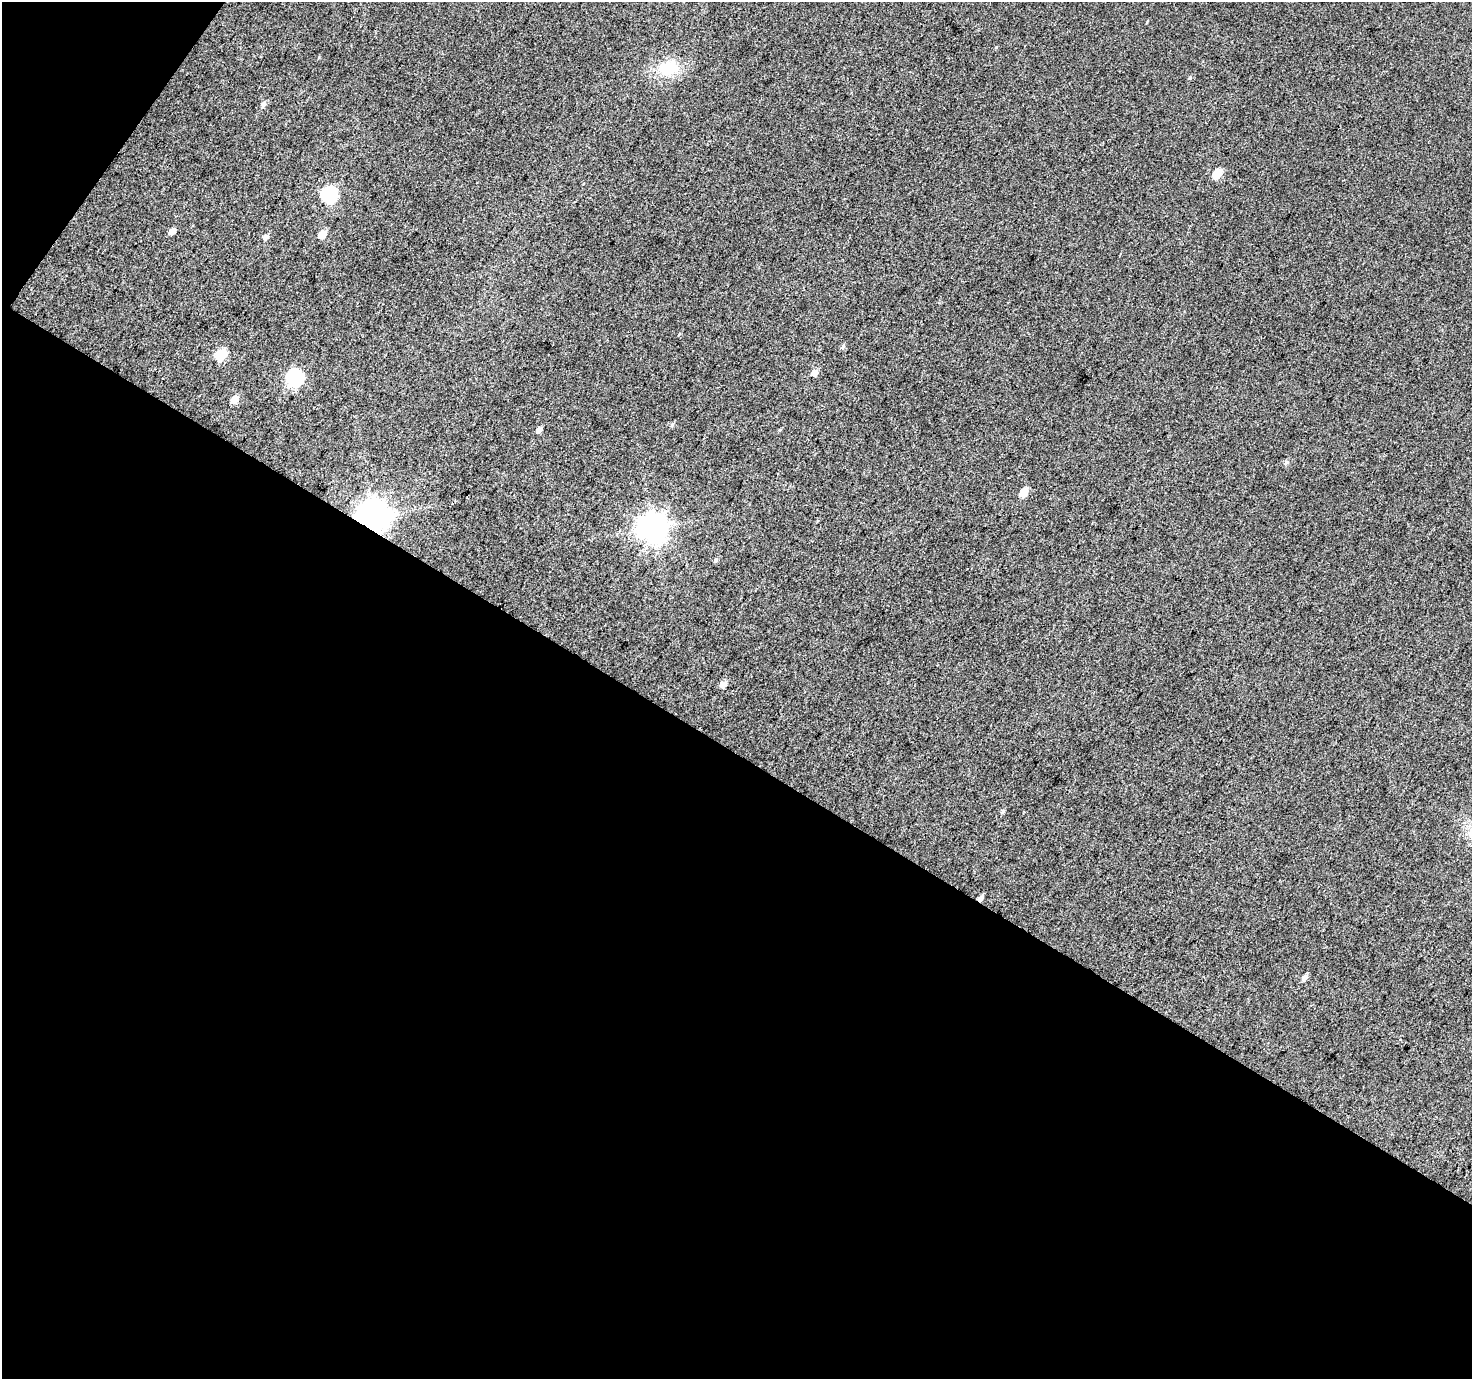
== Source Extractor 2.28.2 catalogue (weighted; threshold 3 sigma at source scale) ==
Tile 3 of 2 x 2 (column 1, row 2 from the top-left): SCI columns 3-1472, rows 117-1493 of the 2942 x 2970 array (HDU 1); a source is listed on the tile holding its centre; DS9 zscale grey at full resolution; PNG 1474 x 1381 px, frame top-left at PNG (2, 2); no overlay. Shown black and unused: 47% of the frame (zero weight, under 3 of 4 exposures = <1% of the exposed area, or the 3 px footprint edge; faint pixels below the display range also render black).
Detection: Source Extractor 2.28.2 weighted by HDU 2 'WHT'; one run over the whole footprint, this tile lists its part. Background 0.0357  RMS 0.011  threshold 0.0486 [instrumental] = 3 sigma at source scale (4.5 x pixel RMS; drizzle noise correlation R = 1.50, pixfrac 1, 0.0396/0.0396 arcsec/px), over >= 5 px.
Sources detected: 22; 1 cosmic-ray / hot-pixel residue — not listed; the other 21 listed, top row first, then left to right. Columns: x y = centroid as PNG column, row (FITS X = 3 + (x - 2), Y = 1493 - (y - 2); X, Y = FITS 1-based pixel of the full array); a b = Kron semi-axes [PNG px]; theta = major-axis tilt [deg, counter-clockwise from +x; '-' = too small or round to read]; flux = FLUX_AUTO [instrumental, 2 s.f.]
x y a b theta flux
669 68 23 16 7 38
263 104 7 5 61 4
1217 174 6 5 - 35
330 194 7 7 - 200
172 231 6 4 45 6.6
322 234 6 5 - 16
266 237 6 5 - 3.9
843 346 6 5 - 2
221 355 6 5 - 67
815 373 6 5 - 7.4
295 377 7 7 - 230
235 399 6 5 - 13
672 424 6 5 - 1.8
539 430 6 4 57 4.9
1024 492 6 5 - 23
374 516 9 9 - 1900
653 527 9 9 - 1300
715 560 6 4 88 1.6
723 684 6 5 - 7.6
1003 812 7 4 70 1.7
1305 977 7 5 53 4.3
Overlapping masked pixels (flux is a lower limit): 1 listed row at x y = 374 516
Unlisted compact peaks at least as high as the median listed source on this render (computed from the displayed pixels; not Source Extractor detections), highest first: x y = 1190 78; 1287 462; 319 57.